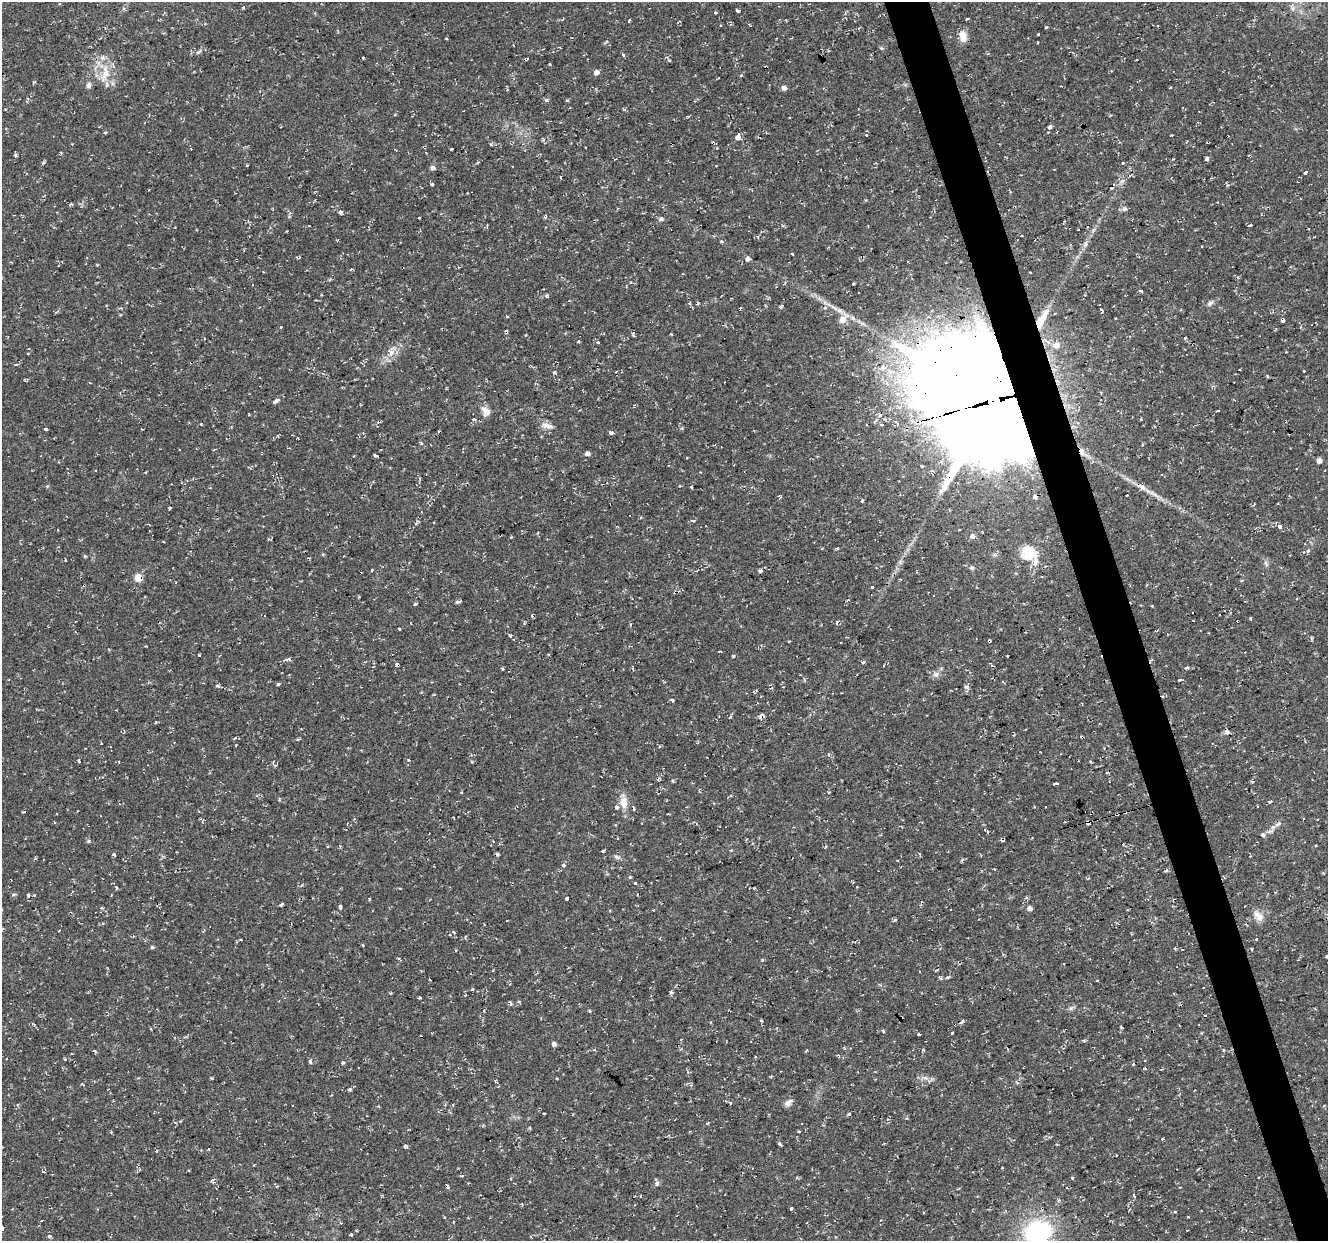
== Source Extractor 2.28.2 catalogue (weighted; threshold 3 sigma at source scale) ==
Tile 6 of 4 x 4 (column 2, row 2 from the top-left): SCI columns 1327-2652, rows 2585-3823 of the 5303 x 5123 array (HDU 1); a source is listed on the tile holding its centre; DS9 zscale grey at full resolution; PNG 1330 x 1243 px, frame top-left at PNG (2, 2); no overlay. Shown black and unused: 3% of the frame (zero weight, under 2 of 3 exposures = <1% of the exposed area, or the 3 px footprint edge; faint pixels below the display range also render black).
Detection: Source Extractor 2.28.2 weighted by HDU 2 'WHT'; one run over the whole footprint, this tile lists its part. Background 0.0251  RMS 0.0042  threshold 0.0187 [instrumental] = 3 sigma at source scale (4.5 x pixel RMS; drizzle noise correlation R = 1.50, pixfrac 1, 0.0396/0.0396 arcsec/px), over >= 5 px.
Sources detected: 307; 52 cosmic-ray / hot-pixel residue — not listed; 3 inside a brighter listed object's ellipse — not listed separately; the other 252 listed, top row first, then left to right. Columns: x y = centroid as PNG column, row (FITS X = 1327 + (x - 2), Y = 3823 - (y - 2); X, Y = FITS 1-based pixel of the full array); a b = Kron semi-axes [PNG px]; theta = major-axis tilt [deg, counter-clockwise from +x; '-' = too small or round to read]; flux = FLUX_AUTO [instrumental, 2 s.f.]
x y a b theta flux
243 7 3 3 - 4.5
737 11 3 3 - 31
715 12 3 3 - 1
629 21 3 3 - 1.6
721 25 3 3 - 0.71
1046 27 3 3 - 1.3
1038 34 3 3 - 1.1
963 36 13 9 -81 4.1
606 42 6 3 34 0.73
1038 42 3 2 - 0.49
198 52 9 4 39 0.82
623 55 3 2 - 1.3
667 57 5 3 - 0.48
363 58 3 3 - 0.73
526 59 4 3 - 3.1
766 67 3 3 - 1.4
596 72 5 5 - 1.8
106 74 22 10 58 5.8
741 75 4 4 - 0.42
88 85 8 6 47 1.4
784 88 6 5 - 1.4
1170 88 3 3 - 0.79
507 90 4 3 - 0.48
546 100 5 3 - 0.71
1050 127 5 4 - 1.2
105 133 3 3 - 1.9
866 135 3 3 - 2
737 137 7 6 - 1.7
451 149 3 3 - 0.71
16 156 5 4 - 0.73
615 159 3 2 - 0.36
1207 159 4 3 - 1.6
43 162 3 3 - 1.3
1123 163 3 3 - 0.97
247 165 3 3 - 0.53
432 168 5 5 - 1.4
1305 172 4 3 - 2.9
1131 174 4 3 - 0.52
561 177 3 2 - 0.47
432 184 4 3 - 0.73
1124 209 9 6 0 1.1
340 212 4 3 - 6
289 217 5 4 - 0.51
545 217 4 4 - 0.58
930 217 2 2 - 0.27
418 218 3 2 - 0.7
661 219 6 5 - 0.96
1250 225 3 3 - 1.8
309 226 3 2 - 0.75
1309 228 3 3 - 1.7
1085 245 9 5 63 1.3
1202 246 3 2 - 0.65
792 254 3 3 - 1.2
747 259 5 4 - 1.6
351 269 3 3 - 0.5
1031 272 3 2 - 0.51
853 284 3 3 - 0.71
253 285 3 3 - 0.91
1141 291 4 3 - 1.9
547 296 5 4 - 0.7
1210 303 10 6 45 1.2
781 306 4 3 - 4
839 310 7 6 - 1.3
842 319 7 7 - 4.2
1041 320 28 8 64 7.6
1283 320 4 3 - 4.5
506 331 4 3 - 0.55
671 334 3 2 - 0.38
633 335 6 4 -74 0.62
1185 338 3 3 - 1.7
578 341 4 3 - 0.53
1046 341 12 5 -27 2.1
597 342 3 3 - 1.7
1057 345 9 7 12 3
391 352 10 7 46 2.7
15 365 3 3 - 1.2
1303 371 3 3 - 0.97
554 372 4 4 - 0.56
1267 376 4 3 - 0.39
276 401 7 5 37 1.2
993 401 48 36 -48 9300
486 411 15 10 -51 2.8
1217 411 4 3 - 1.6
474 419 5 4 - 0.77
885 419 3 3 - 1.6
1141 419 3 2 - 0.39
201 424 3 3 - 0.37
882 424 3 3 - 1.9
549 426 11 7 -1 2.2
682 428 5 4 - 0.43
46 429 3 3 - 0.65
611 433 4 3 - 1.7
298 438 2 2 - 0.37
421 444 4 4 - 1.1
1083 453 14 6 -49 2.5
587 454 5 4 - 1.4
376 456 4 3 - 4.5
686 458 3 3 - 0.62
1319 460 4 4 - 2.3
668 465 3 3 - 0.53
691 487 3 3 - 0.43
1142 487 13 7 -39 2.2
862 501 3 3 - 0.71
169 508 4 3 - 0.42
693 520 4 3 - 1.2
1279 526 3 3 - 8.9
972 536 6 5 - 1.4
511 537 3 3 - 0.95
838 548 4 3 - 0.6
1308 550 3 3 - 2.1
323 554 4 3 - 0.5
1030 555 27 18 -36 10
85 556 5 4 - 0.43
65 560 3 2 - 0.33
900 562 7 4 73 0.82
1266 563 9 4 -68 0.95
972 568 6 4 1 0.66
1281 568 4 3 - 0.42
372 570 4 2 - 0.39
760 571 4 3 - 1.1
138 578 5 5 - 12
900 579 4 2 - 0.31
84 585 3 3 - 0.47
873 587 3 3 - 2.9
458 602 8 3 14 0.63
415 604 4 3 - 1.8
1152 606 3 2 - 1.1
1230 612 3 2 - 0.75
532 616 3 3 - 1
1250 618 3 3 - 0.9
1238 621 3 3 - 1.5
837 622 7 4 62 0.78
399 629 3 3 - 1.3
510 635 3 3 - 1.7
789 641 3 2 - 0.46
989 641 4 3 - 6.6
199 655 3 3 - 0.46
1007 655 3 3 - 0.76
808 658 3 2 - 0.35
288 659 7 3 7 2.1
863 662 4 3 - 1.3
990 663 4 3 - 0.42
397 665 4 4 - 3
883 665 3 2 - 0.41
1187 667 5 3 - 0.72
936 674 8 7 - 1.7
1180 680 4 3 - 2
278 684 4 3 - 1.2
217 686 6 3 -19 0.76
966 687 7 5 -31 0.83
434 695 4 2 - 0.38
672 700 4 3 - 0.91
761 716 7 5 4 1.6
1227 732 7 5 -14 0.98
235 738 5 2 - 0.33
299 739 4 3 - 0.74
101 744 3 2 - 0.39
408 760 3 3 - 1.5
79 761 3 3 - 3
1091 761 3 3 - 0.44
472 762 4 3 - 0.4
1056 784 4 3 - 3.3
1270 801 4 3 - 4
624 802 13 8 -87 4.2
1257 806 2 2 - 0.35
617 807 3 3 - 8.1
1125 812 3 3 - 0.68
668 814 3 2 - 0.33
1117 814 4 2 - 0.48
1065 822 3 3 - 1.1
1088 822 4 3 - 32
1278 824 9 5 28 1.2
1263 835 4 3 - 5.3
1002 840 4 3 - 4
88 841 6 4 22 0.58
1123 844 3 2 - 0.4
603 851 4 3 - 1.9
114 855 3 3 - 4.9
1250 856 3 2 - 0.32
617 857 9 5 -17 1.1
962 859 5 4 - 0.66
563 865 3 3 - 1.5
994 869 3 2 - 0.34
630 877 4 4 - 0.39
635 883 3 3 - 1.4
857 887 3 2 - 0.47
116 888 5 2 - 0.53
754 888 3 3 - 0.31
28 895 6 4 -60 0.63
369 899 4 3 - 0.44
566 899 4 3 - 2.2
281 904 8 3 49 0.59
340 907 4 3 - 2.5
1029 908 4 4 - 1.9
950 909 3 3 - 0.76
1258 916 17 9 -45 3.3
895 920 5 3 - 0.48
450 935 5 4 - 0.91
1256 939 3 3 - 0.59
152 947 4 4 - 0.63
1251 949 3 3 - 0.45
1327 956 6 3 54 0.62
763 960 4 3 - 0.52
936 970 4 3 - 0.46
947 977 6 3 8 0.65
1097 980 3 2 - 0.31
472 989 3 3 - 0.52
420 998 5 3 - 0.4
510 1003 6 4 -65 0.71
761 1021 3 3 - 0.81
962 1021 6 3 52 0.95
1121 1027 3 3 - 0.58
883 1031 5 3 - 0.51
952 1033 3 2 - 1.1
919 1034 3 3 - 2.5
554 1044 5 5 - 1.4
923 1050 4 3 - 0.71
1223 1050 3 3 - 2.6
95 1051 4 3 - 0.92
65 1059 3 3 - 0.83
310 1062 6 4 76 0.78
343 1063 6 3 19 0.51
1145 1068 3 3 - 0.39
1161 1069 3 2 - 0.49
926 1078 7 4 -18 1.1
349 1090 3 3 - 7.7
788 1103 11 6 39 1.8
731 1104 3 2 - 0.76
453 1105 4 2 - 0.29
544 1113 3 2 - 0.33
849 1113 3 3 - 1.7
799 1131 3 3 - 1.1
1163 1139 3 3 - 0.67
779 1144 4 3 - 3
405 1146 4 3 - 2.3
208 1149 3 3 - 0.36
1117 1155 3 3 - 0.54
44 1171 3 3 - 1.2
462 1176 3 3 - 0.95
1073 1178 3 3 - 0.74
213 1180 5 3 - 0.63
657 1183 7 6 - 1.1
447 1186 6 3 -60 1.8
1067 1187 3 2 - 0.47
1179 1188 3 3 - 0.86
1134 1195 5 3 - 0.74
791 1208 3 3 - 1.4
1175 1212 4 3 - 0.53
2 1228 3 3 - 3.7
1038 1232 38 29 14 40
351 1234 4 3 - 0.36
49 1236 3 3 - 2.5
Overlapping masked pixels (flux is a lower limit): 19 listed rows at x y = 526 59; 766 67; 1207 159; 1041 320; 1283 320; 1046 341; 993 401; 1083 453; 138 578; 84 585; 1238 621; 989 641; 397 665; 761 716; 1125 812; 1117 814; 1088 822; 1002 840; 447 1186
Isophote crosses this tile's border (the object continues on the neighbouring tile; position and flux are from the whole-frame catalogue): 3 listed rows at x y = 1327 956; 2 1228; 1038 1232
Unlisted compact peaks at least as high as the median listed source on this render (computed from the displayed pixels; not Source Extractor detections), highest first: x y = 733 656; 671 992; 721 241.